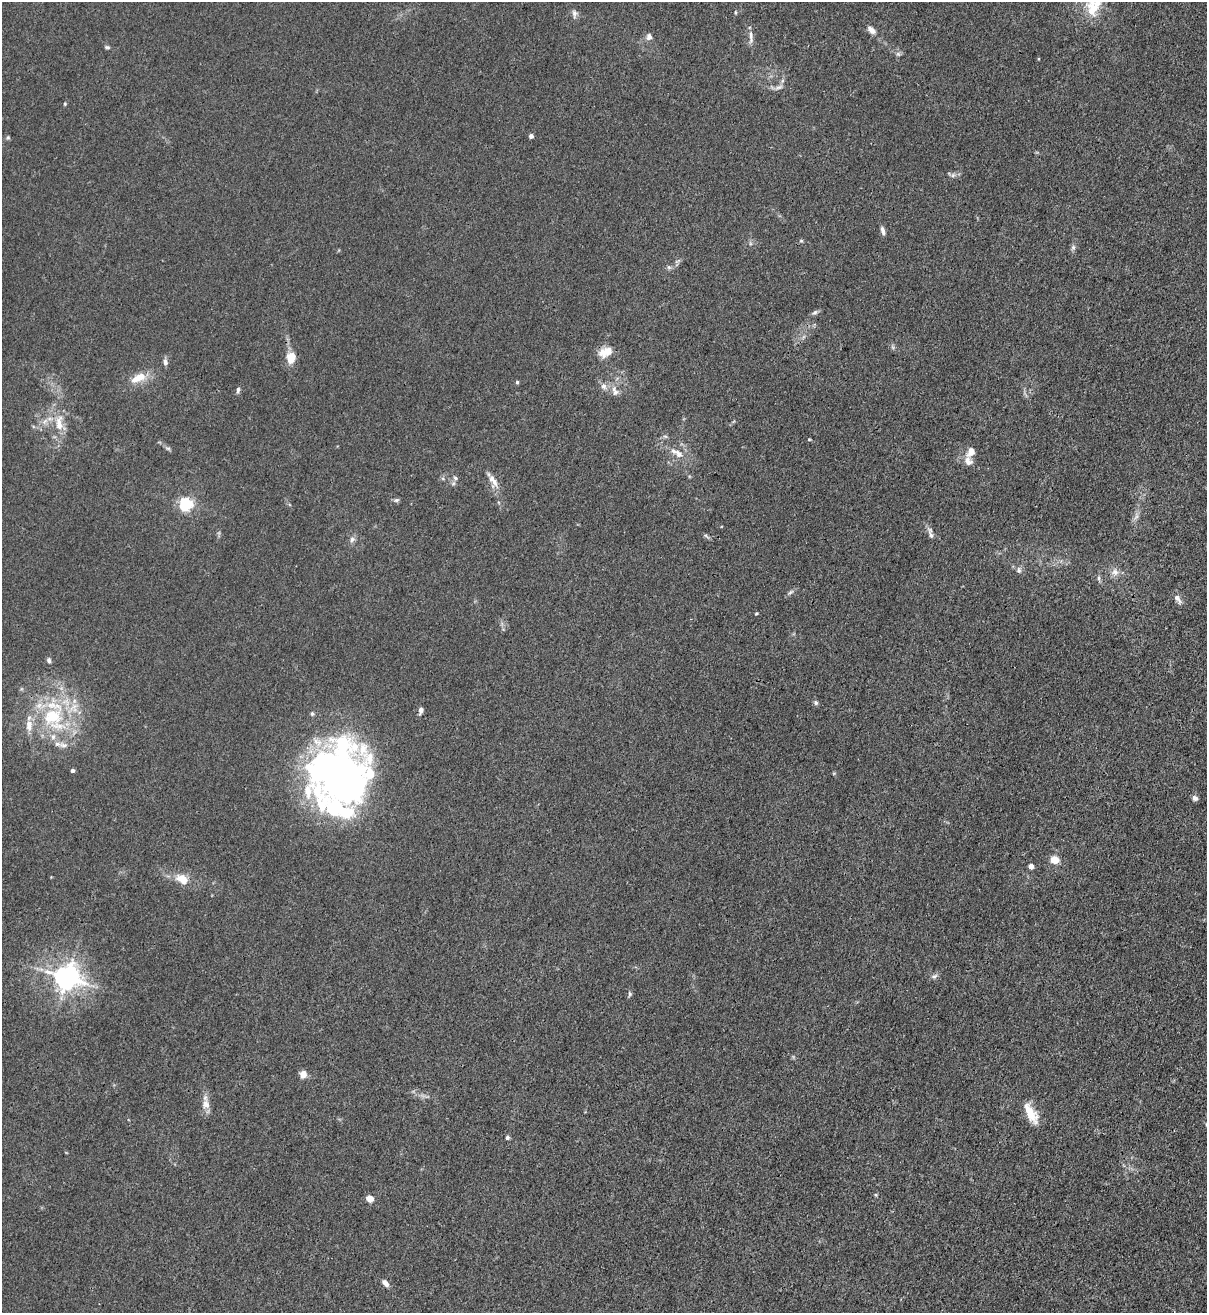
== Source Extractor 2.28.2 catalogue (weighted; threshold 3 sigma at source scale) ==
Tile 6 of 4 x 4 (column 2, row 2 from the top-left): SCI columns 1429-2633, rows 2657-3967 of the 5387 x 5310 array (HDU 1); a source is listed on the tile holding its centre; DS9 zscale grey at full resolution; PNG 1209 x 1315 px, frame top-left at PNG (2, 2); no overlay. Shown black and unused: <1% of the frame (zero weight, under 3 of 4 exposures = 7% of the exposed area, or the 3 px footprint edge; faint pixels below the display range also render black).
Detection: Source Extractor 2.28.2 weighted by HDU 2 'WHT'; one run over the whole footprint, this tile lists its part. Background 0.0294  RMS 0.0029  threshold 0.0133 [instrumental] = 3 sigma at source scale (4.5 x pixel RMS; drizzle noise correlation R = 1.50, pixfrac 1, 0.05/0.05 arcsec/px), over >= 5 px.
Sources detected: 81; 1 too faint to see at this stretch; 2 inside a brighter object's white glare — not listed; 11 inside a brighter listed object's ellipse — not listed separately; the other 67 listed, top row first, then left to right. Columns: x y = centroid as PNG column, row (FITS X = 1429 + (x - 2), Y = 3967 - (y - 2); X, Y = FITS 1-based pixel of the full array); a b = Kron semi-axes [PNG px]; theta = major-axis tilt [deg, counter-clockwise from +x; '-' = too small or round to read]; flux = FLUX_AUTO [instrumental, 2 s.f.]
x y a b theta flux
1092 9 23 16 -67 7.4
735 12 6 3 -90 0.33
574 14 13 6 -89 1.1
871 30 13 7 -41 1.8
649 37 9 7 85 1.3
751 37 19 6 -86 1.8
107 47 7 4 -10 0.54
898 54 7 5 -45 0.69
779 87 13 5 21 1.2
65 104 4 4 - 0.33
531 136 5 5 - 0.8
8 138 6 5 - 0.43
953 175 8 5 45 0.76
883 231 12 5 -72 1.1
801 241 5 5 - 0.4
1073 247 8 5 63 0.79
669 267 7 5 -43 0.65
815 312 9 6 32 0.75
893 347 7 4 -71 0.52
605 352 17 11 24 4.1
291 358 14 11 81 4.1
165 362 9 6 -81 1.1
141 377 13 10 25 4.1
517 382 4 4 - 0.5
604 386 9 8 - 1.5
614 389 13 6 -84 1.8
238 390 8 4 79 0.73
45 421 11 5 45 1.5
59 423 26 11 -89 5.8
809 439 5 3 - 0.25
168 448 7 4 -1 0.51
971 452 11 7 66 2.6
678 454 15 8 -50 2.5
455 478 7 7 - 0.87
494 482 13 8 -62 2.1
396 500 8 5 25 0.64
186 504 6 5 - 62
930 533 19 5 -74 1.3
706 536 11 4 -40 0.54
352 539 9 7 56 1
1019 570 8 7 - 0.97
1115 572 11 10 - 2.1
1099 578 8 4 -82 0.66
790 592 10 5 38 0.77
1178 599 15 6 -56 1.4
756 613 4 3 - 0.31
49 660 7 5 -73 0.75
816 703 6 6 - 0.67
421 710 8 5 78 1.1
312 714 6 5 - 0.55
52 716 33 26 23 24
63 745 15 8 -13 2.1
73 770 4 4 - 1
338 775 61 51 20 150
1195 798 7 6 - 0.92
1055 860 9 7 -12 3.8
1031 866 5 5 - 1.3
181 878 19 12 -7 4.1
934 976 9 6 22 0.88
67 977 8 8 - 340
630 994 7 5 -84 0.56
303 1074 8 7 - 2.3
206 1104 14 10 -83 2.5
1031 1116 22 13 -47 5.1
508 1137 5 5 - 0.61
370 1199 7 6 - 2.4
385 1283 10 6 -48 1.5
Overlapping masked pixels (flux is a lower limit): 1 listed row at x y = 605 352